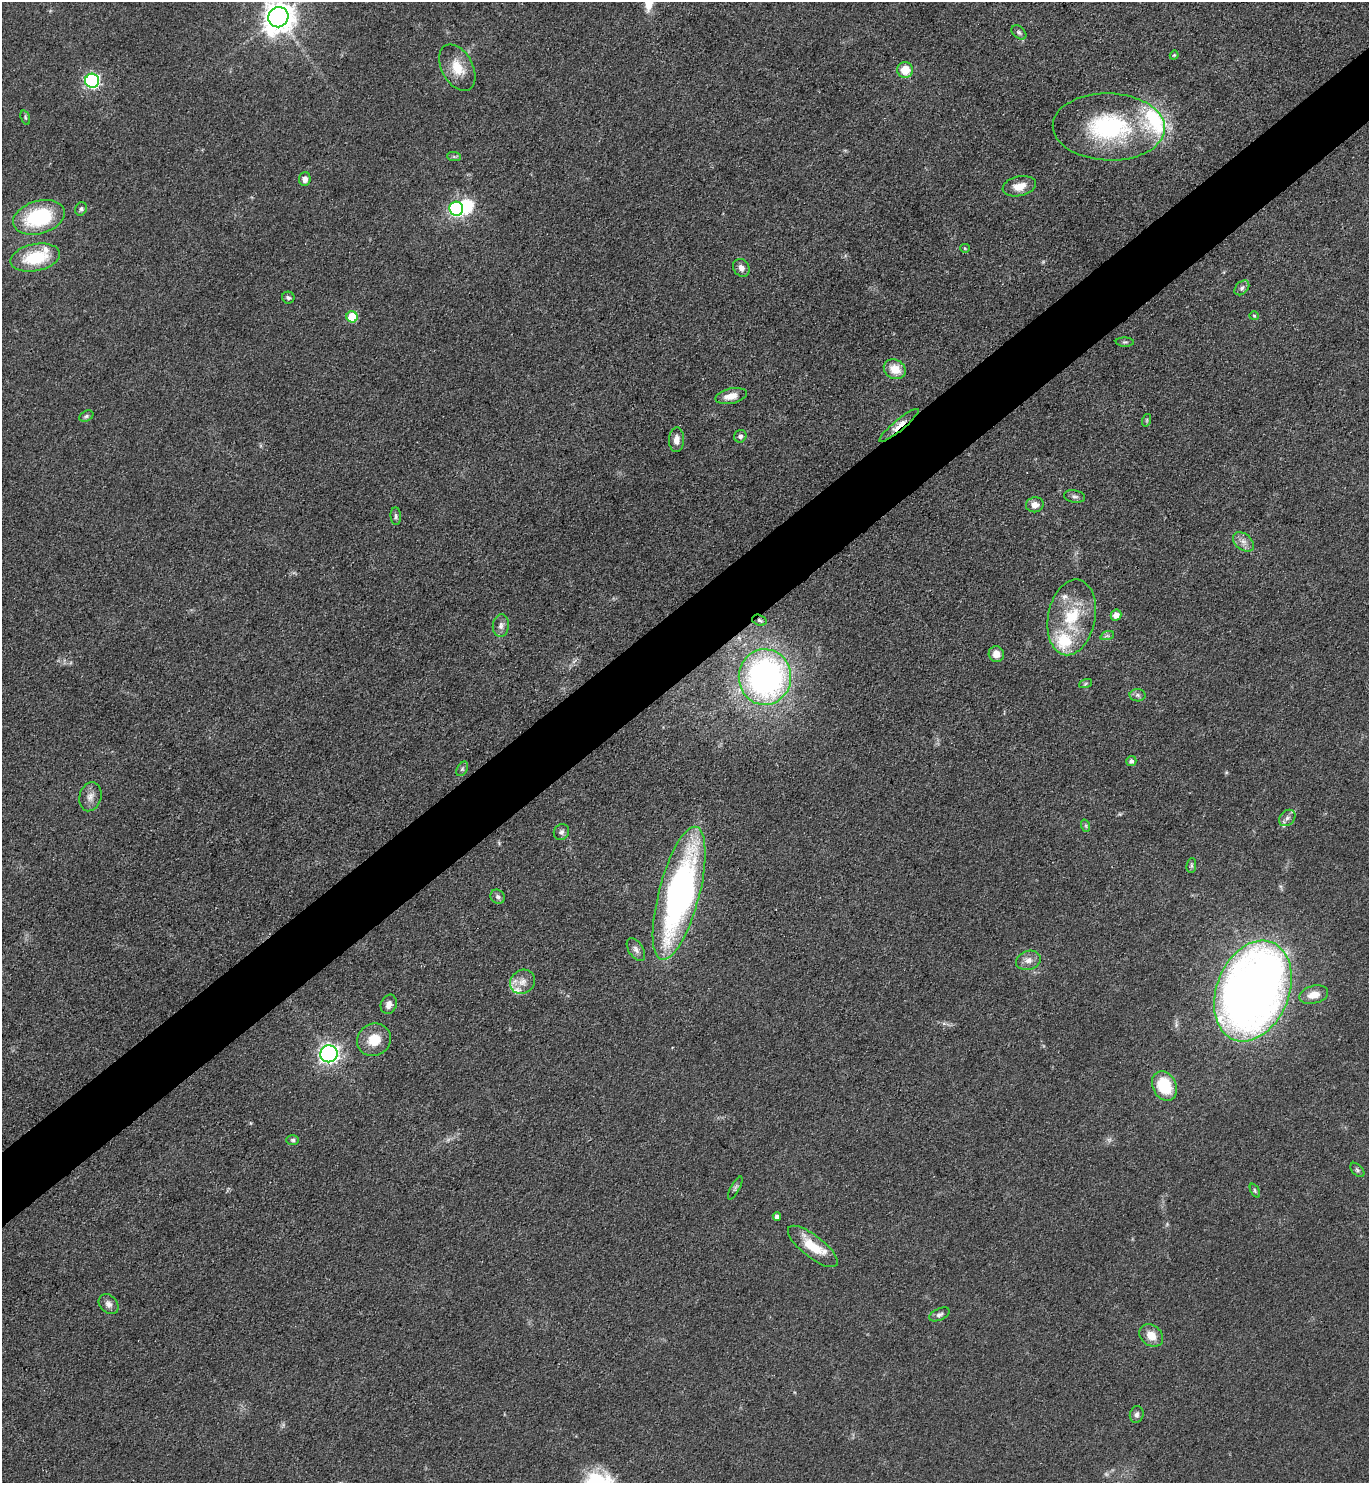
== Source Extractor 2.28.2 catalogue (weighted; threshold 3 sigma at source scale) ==
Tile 10 of 4 x 4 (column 2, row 3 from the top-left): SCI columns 1524-2890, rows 1485-2965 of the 5924 x 5929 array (HDU 1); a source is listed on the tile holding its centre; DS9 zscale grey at full resolution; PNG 1371 x 1485 px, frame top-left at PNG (2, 2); each listed source drawn as its Kron ellipse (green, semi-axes under 4 px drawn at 4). Shown black and unused: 5% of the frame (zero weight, under 3 of 4 exposures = <1% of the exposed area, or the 3 px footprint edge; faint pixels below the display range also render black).
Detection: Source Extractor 2.28.2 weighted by HDU 2 'WHT'; one run over the whole footprint, this tile lists its part. Background 0.0759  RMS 0.0061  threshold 0.0275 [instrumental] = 3 sigma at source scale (4.5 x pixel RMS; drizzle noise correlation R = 1.50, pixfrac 1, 0.05/0.05 arcsec/px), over >= 5 px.
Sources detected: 79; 2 too faint to see at this stretch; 1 inside a brighter object's white glare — neither listed nor drawn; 6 inside a brighter listed object's ellipse — not listed separately; the other 70 listed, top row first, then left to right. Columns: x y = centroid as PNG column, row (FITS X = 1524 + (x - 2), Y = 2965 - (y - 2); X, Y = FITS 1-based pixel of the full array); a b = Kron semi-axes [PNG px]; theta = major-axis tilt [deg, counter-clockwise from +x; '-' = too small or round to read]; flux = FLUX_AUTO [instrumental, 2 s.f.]
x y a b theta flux
278 17 10 10 - 890
1019 32 9 5 -42 1.6
1174 55 4 4 - 0.7
457 68 25 15 -61 13
905 70 8 7 - 11
92 81 7 7 - 110
25 118 7 4 -71 1.1
1109 127 56 33 -2 79
454 156 7 4 -1 1.2
305 179 7 6 - 3.1
1019 186 17 10 13 8.3
81 209 7 5 65 1.5
456 209 7 7 - 95
39 217 26 16 16 49
965 248 5 4 - 0.68
35 258 25 13 11 30
741 268 9 7 -56 3.1
1242 288 8 6 45 2.1
288 298 6 6 - 1.4
1254 316 4 4 - 0.69
352 317 6 5 - 23
1125 342 9 4 -1 1.1
895 369 11 9 -27 10
731 396 16 7 12 6.8
86 416 7 5 27 1.2
1147 420 6 4 72 0.82
899 425 25 5 40 7.4
740 436 6 6 - 2
676 440 12 7 88 4.2
1075 496 10 6 -11 2
1035 505 9 7 8 4.3
396 516 9 5 -84 1.6
1243 542 12 8 -40 4
1116 615 5 5 - 4.7
1072 617 38 23 79 35
759 620 7 5 -18 1.4
501 626 11 8 84 3
1107 636 7 4 18 1.2
996 654 8 7 - 6.1
765 677 28 26 89 220
1085 684 7 3 19 0.77
1137 695 8 6 -2 1.8
1131 761 5 5 - 2.4
462 769 8 5 60 1.3
90 797 15 11 74 4.8
1287 818 9 7 46 2.5
1086 826 6 4 -72 0.92
561 832 8 7 - 2
1191 866 7 5 84 1.1
679 893 69 20 75 220
498 897 8 6 -42 1.8
636 950 13 7 -58 3.1
1028 960 13 9 17 4.6
523 982 13 11 39 5.4
1253 991 52 36 68 620
1314 995 14 9 14 7.2
389 1004 10 7 69 3.8
374 1040 17 16 - 13
329 1054 8 8 - 250
1164 1086 15 11 -64 26
293 1140 6 5 - 1.2
1357 1170 8 5 -46 1.4
735 1188 13 4 61 1.4
1255 1191 8 4 -64 1
777 1217 4 4 - 2.3
813 1246 30 11 -38 18
109 1304 11 8 -47 3.1
940 1314 11 6 24 2
1151 1335 13 10 -38 7.6
1137 1414 8 6 75 2.2
Overlapping masked pixels (flux is a lower limit): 2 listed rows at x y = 899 425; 759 620
Isophote crosses this tile's border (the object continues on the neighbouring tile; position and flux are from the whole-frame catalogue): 1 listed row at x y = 278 17